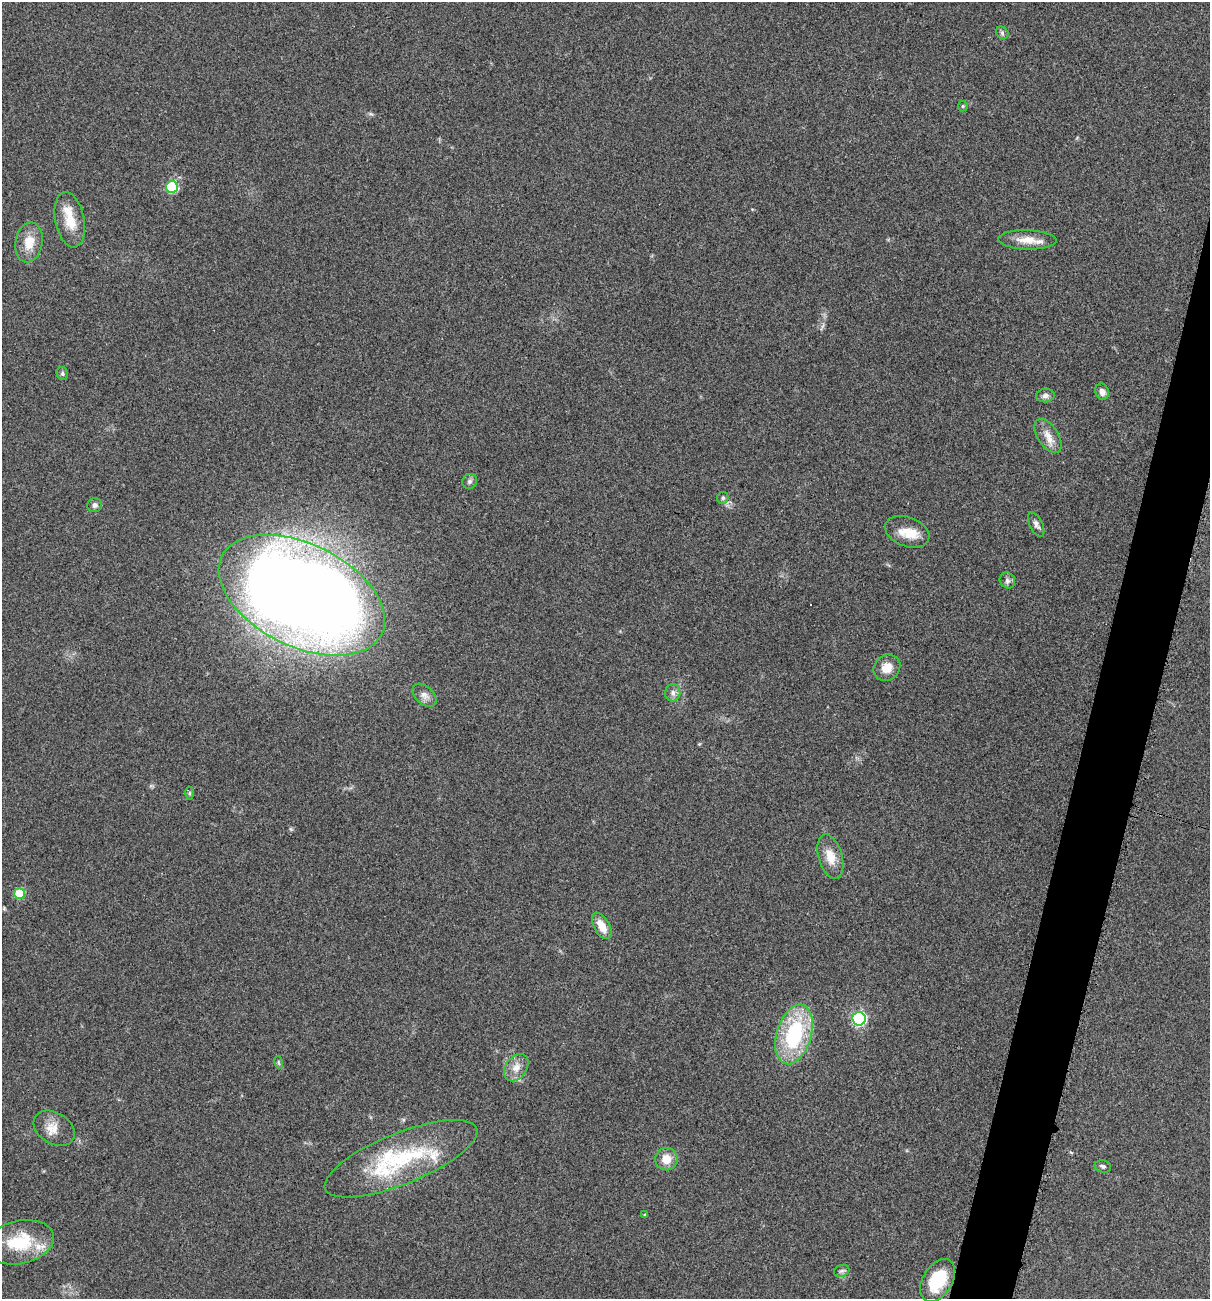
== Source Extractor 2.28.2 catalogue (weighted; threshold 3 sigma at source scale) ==
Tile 10 of 4 x 4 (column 2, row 3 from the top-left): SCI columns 1344-2551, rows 1310-2606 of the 5229 x 5204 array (HDU 1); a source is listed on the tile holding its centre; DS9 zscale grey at full resolution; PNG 1212 x 1301 px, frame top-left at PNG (2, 2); each listed source drawn as its Kron ellipse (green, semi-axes under 4 px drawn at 4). Shown black and unused: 4% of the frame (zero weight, under 3 of 5 exposures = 1% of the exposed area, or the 3 px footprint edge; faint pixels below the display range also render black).
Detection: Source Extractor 2.28.2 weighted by HDU 2 'WHT'; one run over the whole footprint, this tile lists its part. Background 0.0808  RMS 0.0079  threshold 0.0358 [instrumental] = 3 sigma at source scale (4.5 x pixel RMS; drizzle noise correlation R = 1.50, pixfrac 1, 0.05/0.05 arcsec/px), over >= 5 px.
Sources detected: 43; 1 inside a brighter object's white glare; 1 cosmic-ray / hot-pixel residue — neither listed nor drawn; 5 inside a brighter listed object's ellipse — not listed separately; the other 36 listed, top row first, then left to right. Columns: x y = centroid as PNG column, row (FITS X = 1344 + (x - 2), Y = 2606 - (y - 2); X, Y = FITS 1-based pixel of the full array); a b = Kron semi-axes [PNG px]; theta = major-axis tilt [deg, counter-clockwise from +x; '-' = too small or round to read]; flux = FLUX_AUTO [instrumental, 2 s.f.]
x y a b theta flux
1002 33 7 5 -48 1.6
963 106 5 5 - 0.94
172 187 6 6 - 60
70 220 28 14 -79 18
1027 240 29 9 -2 12
29 242 20 13 78 13
62 374 6 5 - 1.5
1102 392 8 6 -69 4
1045 396 9 6 8 3.1
1048 436 19 10 -56 8.5
470 481 8 7 - 2.1
723 498 6 5 - 1.6
95 505 7 7 - 2.4
1036 524 13 6 -65 3.1
907 532 23 14 -21 15
1007 580 8 7 - 2.7
302 595 89 51 -26 1600
887 668 14 12 40 9.3
673 693 8 7 - 3.5
424 695 14 9 -44 4.9
189 793 6 4 89 1.3
830 857 23 12 -73 12
19 893 5 5 - 27
602 926 14 8 -60 11
859 1019 6 6 - 140
794 1034 31 17 73 73
278 1062 6 4 -71 1.1
516 1068 15 10 54 7.7
54 1128 22 15 -32 11
401 1159 82 25 22 77
666 1159 11 11 - 10
1103 1166 8 6 -13 2
645 1215 4 3 - 0.97
20 1242 34 21 12 38
842 1271 8 6 20 1.9
938 1280 23 14 59 32